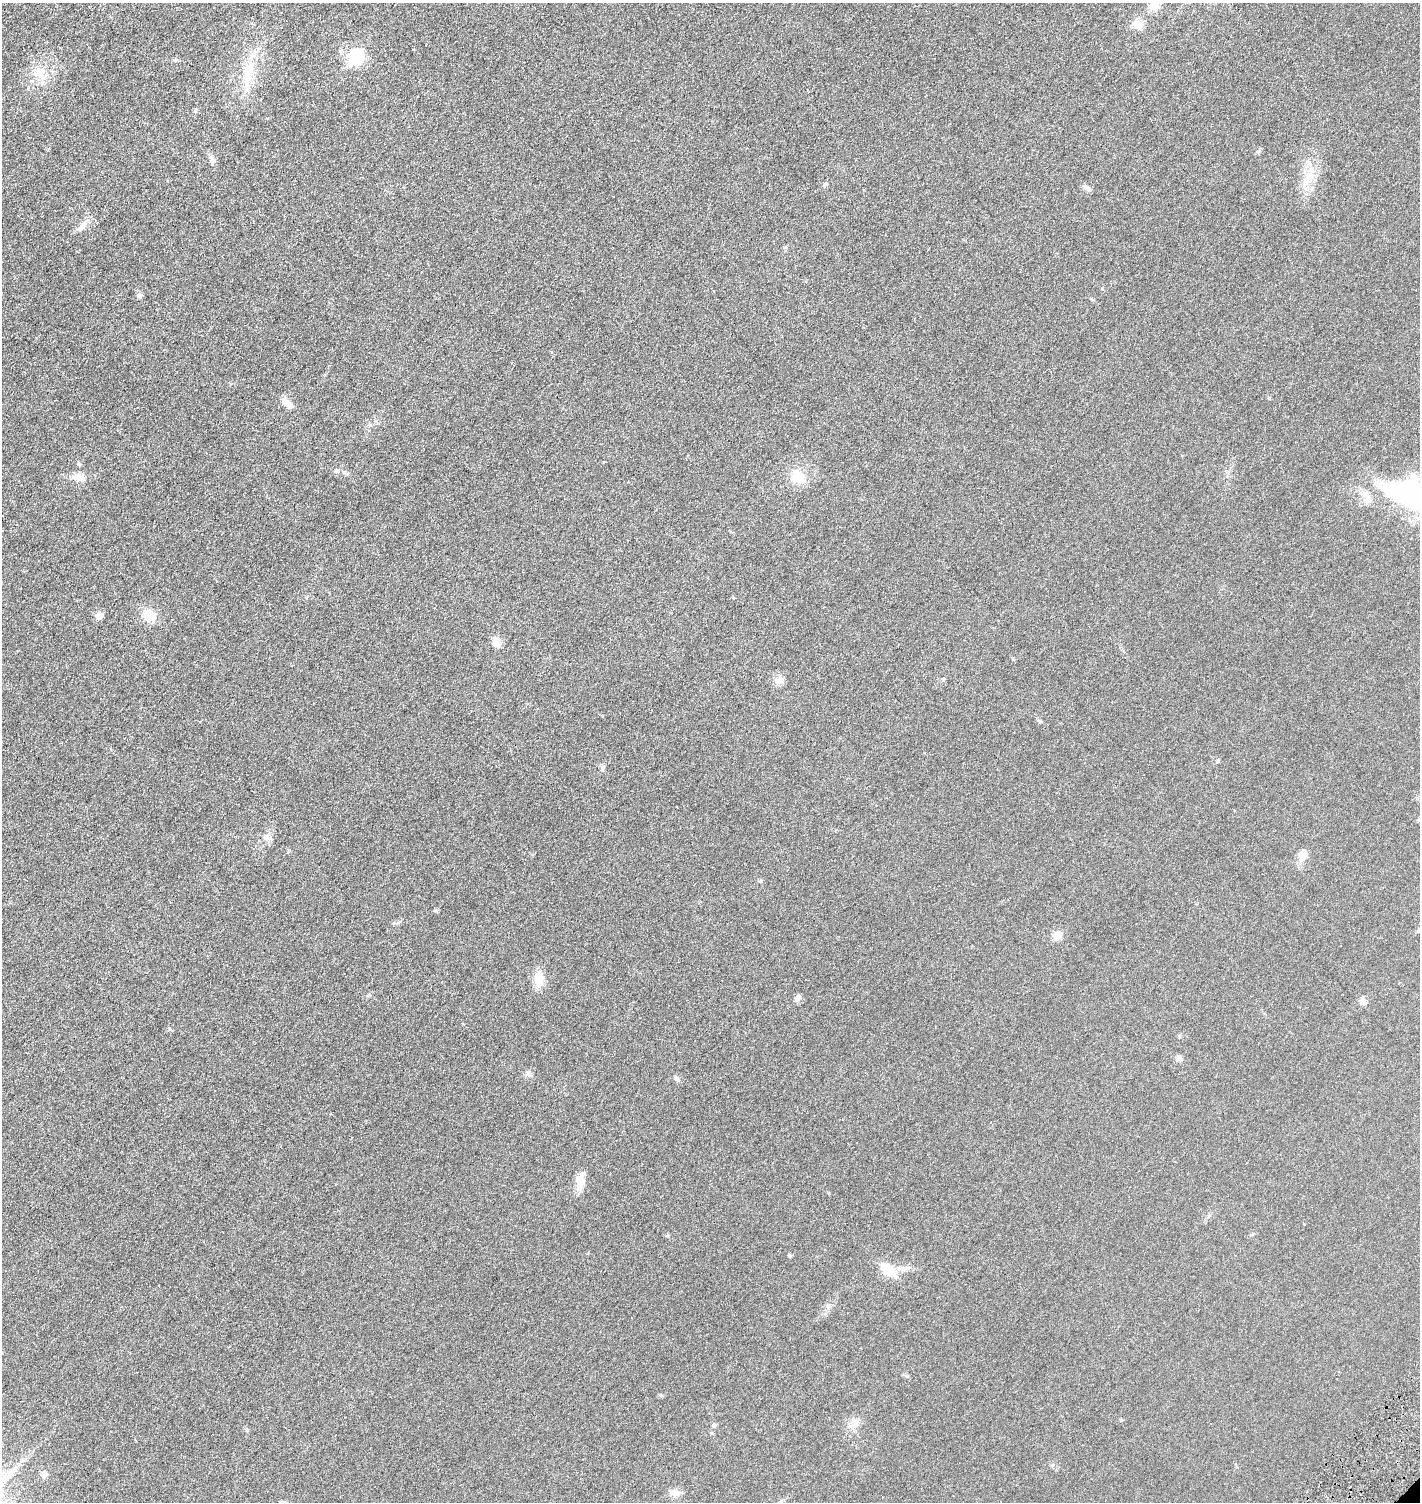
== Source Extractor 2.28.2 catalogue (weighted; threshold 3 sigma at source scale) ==
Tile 11 of 4 x 4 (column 3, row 3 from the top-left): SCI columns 3138-4555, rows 1569-3068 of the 6158 x 6158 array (HDU 1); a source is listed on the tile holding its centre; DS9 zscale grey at full resolution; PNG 1422 x 1504 px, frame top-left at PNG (2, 3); no overlay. Shown black and unused: <1% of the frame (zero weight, under 3 of 6 exposures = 1% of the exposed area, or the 3 px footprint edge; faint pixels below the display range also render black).
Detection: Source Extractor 2.28.2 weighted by HDU 2 'WHT'; one run over the whole footprint, this tile lists its part. Background 0.0255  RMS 0.0046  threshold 0.0187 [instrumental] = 3 sigma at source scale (4.09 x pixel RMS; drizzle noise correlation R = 1.36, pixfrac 0.8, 0.05/0.05 arcsec/px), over >= 5 px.
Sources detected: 43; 1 inside a brighter object's white glare — not listed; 1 inside a brighter listed object's ellipse — not listed separately; the other 41 listed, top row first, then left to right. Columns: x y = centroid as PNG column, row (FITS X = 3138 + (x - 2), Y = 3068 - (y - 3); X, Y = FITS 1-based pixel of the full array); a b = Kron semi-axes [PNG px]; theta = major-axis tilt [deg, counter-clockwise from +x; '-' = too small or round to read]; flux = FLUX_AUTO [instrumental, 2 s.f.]
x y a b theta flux
1154 6 11 10 - 4.5
1139 26 12 10 -75 2.8
356 57 8 7 - 52
175 60 6 4 -18 0.54
248 71 37 13 78 12
39 74 18 12 -43 5.3
195 111 6 4 89 0.47
213 160 9 3 -45 0.78
1309 176 14 9 78 4
1088 189 11 5 -34 1
83 226 15 7 45 2.4
140 296 7 6 - 0.9
287 403 14 7 -43 3.1
79 464 5 4 - 0.58
337 471 5 5 - 0.7
798 477 19 16 -36 7.3
79 478 16 10 -6 3.1
1416 497 76 27 -22 70
99 615 8 7 - 2.6
149 616 13 10 -38 8
497 642 10 8 -55 3.9
779 680 12 3 -80 1.1
266 837 10 9 - 2
1303 857 15 8 35 2.5
761 881 5 3 - 0.36
1057 936 10 8 39 4
539 980 20 11 90 4.6
797 998 9 6 47 1.2
1362 1001 10 6 -57 1.4
1179 1058 8 6 -1 1.1
677 1079 9 5 -46 0.91
580 1181 23 10 82 4.3
667 1235 5 4 - 0.41
790 1256 4 4 - 0.64
888 1270 15 9 -41 9.4
1121 1420 4 4 - 0.38
855 1423 13 11 30 2.8
714 1425 6 5 - 0.69
16 1467 7 5 44 0.93
44 1474 8 7 - 1.3
674 1493 13 9 -16 2.3
Isophote crosses this tile's border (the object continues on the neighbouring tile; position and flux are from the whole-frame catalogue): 2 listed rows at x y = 1154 6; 1416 497
Unlisted compact peaks at least as high as the median listed source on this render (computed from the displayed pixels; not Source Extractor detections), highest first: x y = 602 769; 435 910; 1258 151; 1218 761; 169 1029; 907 1376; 602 716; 826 184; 528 1072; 828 1306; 661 1395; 1013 659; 1040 721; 1102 288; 398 923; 246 1430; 943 680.